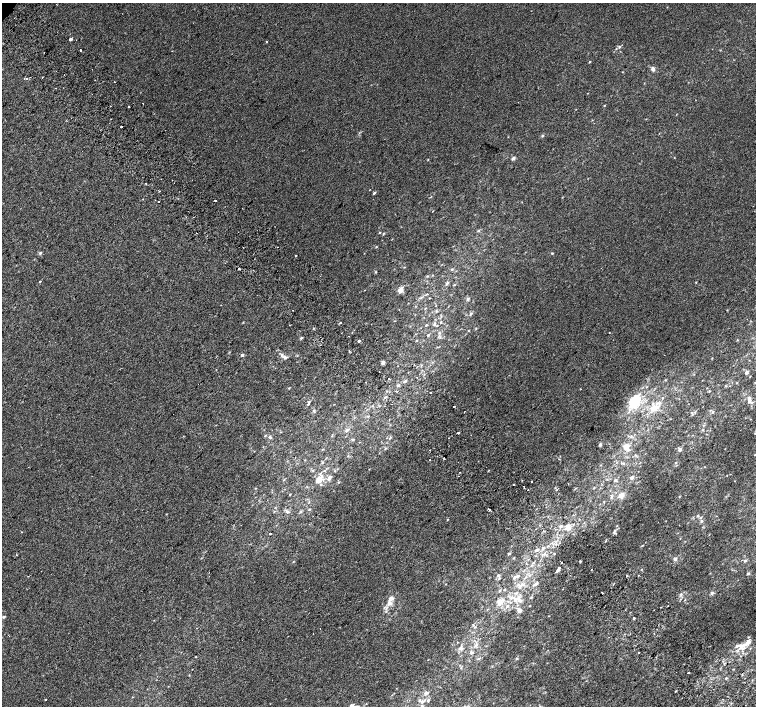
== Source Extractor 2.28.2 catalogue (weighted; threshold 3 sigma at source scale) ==
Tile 6 of 4 x 4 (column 2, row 2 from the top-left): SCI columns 1545-3051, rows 3073-4480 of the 6096 x 6079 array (HDU 1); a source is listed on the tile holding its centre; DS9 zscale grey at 2 x 2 block average (1 PNG px = mean of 2 x 2 image px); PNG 758 x 708 px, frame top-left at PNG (2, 3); no overlay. Shown black and unused: <1% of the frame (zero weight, under 2 of 3 exposures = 2% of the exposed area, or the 3 px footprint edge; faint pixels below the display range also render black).
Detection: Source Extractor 2.28.2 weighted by HDU 2 'WHT'; one run over the whole footprint, this tile lists its part. Background 7.39e-04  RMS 0.0038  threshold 0.0171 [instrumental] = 3 sigma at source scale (4.5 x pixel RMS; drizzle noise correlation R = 1.50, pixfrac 1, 0.0396/0.0396 arcsec/px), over >= 5 px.
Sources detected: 175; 16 cosmic-ray / hot-pixel residue — not listed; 8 inside a brighter listed object's ellipse — not listed separately; the other 151 listed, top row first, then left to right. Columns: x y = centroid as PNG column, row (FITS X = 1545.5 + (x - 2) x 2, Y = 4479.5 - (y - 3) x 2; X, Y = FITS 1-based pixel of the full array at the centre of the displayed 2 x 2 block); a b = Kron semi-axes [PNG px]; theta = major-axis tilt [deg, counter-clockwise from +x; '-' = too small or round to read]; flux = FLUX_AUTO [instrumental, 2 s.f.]
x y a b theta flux
70 39 4 2 - 1.5
266 41 2 2 - 4.6
619 47 4 3 - 1.2
81 50 2 2 - 2.2
172 51 2 2 - 0.34
590 62 3 2 - 0.58
653 69 5 4 - 2.1
55 88 2 2 - 1
128 106 2 2 - 1.8
604 106 3 2 - 0.4
111 119 2 2 - 0.37
121 126 2 2 - 1.5
542 136 3 3 - 0.74
513 158 4 3 - 1.9
146 184 2 2 - 0.87
374 193 4 3 - 1
215 201 2 2 - 2.6
159 202 2 2 - 3.3
478 231 4 3 - 0.79
380 232 3 2 - 0.48
376 247 3 2 - 0.5
40 253 5 3 - 1.1
552 253 3 2 - 0.6
296 255 2 2 - 0.89
452 269 3 3 - 0.75
376 272 3 3 - 0.61
427 276 3 2 - 0.57
40 281 2 2 - 5.7
696 282 2 2 - 0.41
446 284 4 3 - 1.1
454 285 3 2 - 0.48
400 290 6 4 57 5.1
468 299 4 3 - 1.3
471 314 4 3 - 1.1
341 322 2 2 - 1.6
441 322 3 2 - 0.51
426 325 3 2 - 0.59
609 332 2 2 - 0.44
428 335 3 2 - 0.87
349 336 2 2 - 0.33
301 338 4 3 - 1.2
737 340 3 2 - 0.41
358 341 2 2 - 4.9
242 355 4 3 - 1.2
284 357 6 4 -18 2.1
383 362 4 3 - 2.5
379 371 2 2 - 0.42
746 372 4 4 - 1.9
417 377 2 2 - 1.7
389 379 2 2 - 0.49
405 381 5 3 - 1.2
398 385 4 3 - 0.98
289 388 3 3 - 0.55
385 397 4 2 - 0.84
663 398 3 2 - 0.55
634 401 13 9 57 30
749 401 6 5 - 2.7
308 404 3 2 - 0.71
453 407 2 2 - 2.9
654 408 10 6 28 8.8
314 411 5 2 - 0.99
695 412 3 2 - 0.62
713 412 3 3 - 0.73
347 430 5 4 - 1.5
458 433 2 2 - 1.3
755 433 3 2 - 0.5
270 437 6 3 -40 1.3
389 438 3 3 - 0.74
449 438 2 2 - 1.5
352 439 4 3 - 0.88
600 445 4 3 - 1.2
626 447 7 6 - 6.6
322 449 4 2 - 0.47
680 450 4 4 - 1.9
755 455 3 2 - 0.56
444 458 2 2 - 3
322 462 3 3 - 0.79
623 464 3 3 - 0.78
460 472 2 2 - 2.7
458 476 2 2 - 0.7
330 477 6 4 50 2.3
631 478 5 4 - 1.8
319 480 10 6 61 8.5
615 480 4 3 - 1.3
531 481 2 2 - 1.9
513 485 2 2 - 1.5
594 488 3 2 - 0.51
557 490 2 2 - 0.69
290 494 3 2 - 0.54
621 495 6 5 - 5.9
611 497 4 3 - 1.3
309 509 3 3 - 0.64
489 509 2 2 - 6.1
287 512 5 3 - 1.4
697 516 3 3 - 0.73
701 521 4 3 - 1.1
568 528 9 5 2 4.8
615 530 4 3 - 1.4
21 532 2 2 - 1.1
270 533 2 2 - 8.2
642 545 3 2 - 0.46
536 550 4 4 - 1.7
509 554 4 3 - 0.76
514 558 3 2 - 0.44
675 559 4 4 - 2
745 560 4 3 - 1.2
580 561 3 2 - 0.62
293 562 3 2 - 0.51
558 569 6 2 52 17
748 573 3 3 - 1
498 575 4 4 - 1.5
529 575 3 2 - 0.66
627 575 2 2 - 4.7
638 575 2 2 - 0.76
518 576 4 4 - 1.4
514 578 4 3 - 1.1
536 584 6 3 33 2.1
520 586 9 3 49 3.3
504 589 3 2 - 0.57
499 591 4 2 - 0.76
602 593 2 2 - 6.8
712 593 5 4 - 1.7
681 594 4 3 - 1.1
531 597 3 2 - 0.81
391 598 6 5 - 3.5
516 599 11 6 29 7.1
389 603 6 5 - 4.1
499 604 6 5 - 3.4
507 606 4 4 - 1.4
530 606 3 2 - 0.37
519 611 7 5 -69 3
3 617 4 3 - 1
634 618 2 2 - 9
313 634 2 2 - 1.3
476 644 4 3 - 1.3
742 646 11 10 - 8.8
460 648 5 4 - 2.1
472 652 5 4 - 1.5
638 653 2 2 - 2
196 657 3 2 - 0.38
479 658 4 3 - 0.95
517 659 3 2 - 0.73
689 673 2 2 - 3.9
726 678 3 3 - 0.81
675 691 2 2 - 0.66
425 693 4 4 - 1.5
45 700 2 2 - 0.49
428 700 4 3 - 1.4
423 701 5 3 - 1.3
351 706 9 4 -10 2.7
422 706 4 4 - 1.3
Isophote crosses this tile's border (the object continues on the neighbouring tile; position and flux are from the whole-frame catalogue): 4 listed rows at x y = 755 433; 755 455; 351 706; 422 706
Diffuse or blended objects may show on this block-average render without a row.